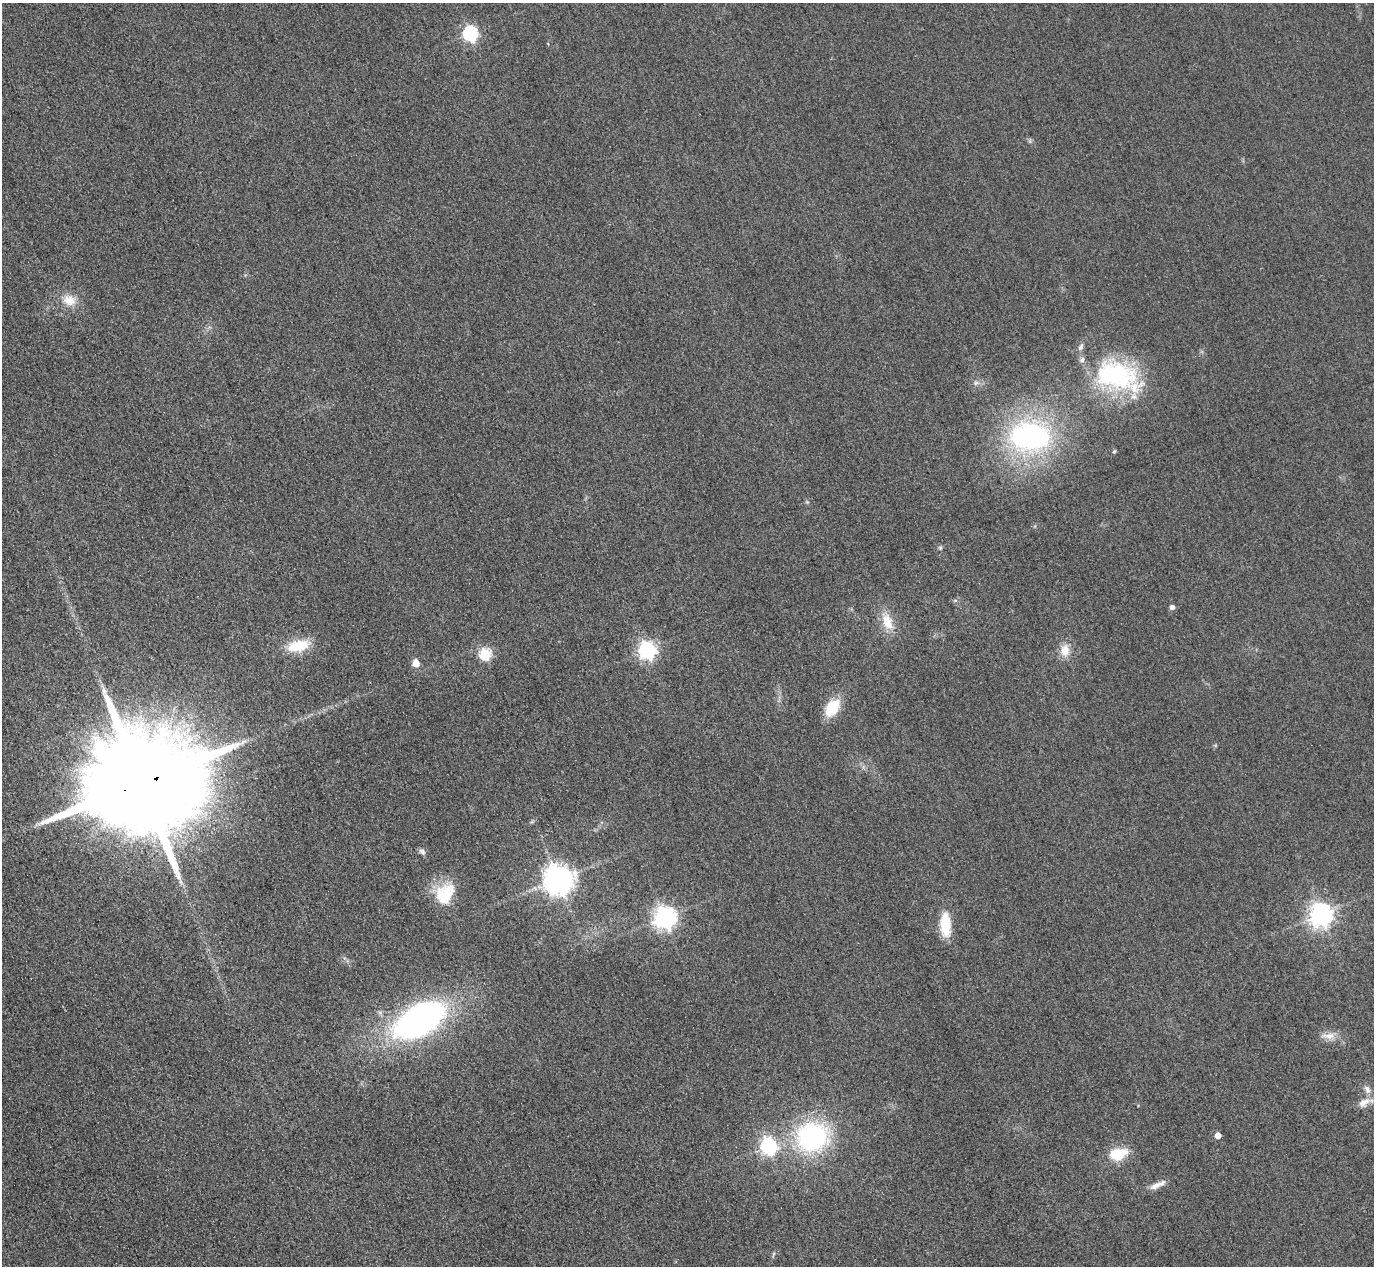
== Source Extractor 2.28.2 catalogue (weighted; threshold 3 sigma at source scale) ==
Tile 7 of 4 x 4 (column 3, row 2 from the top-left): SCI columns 2773-4144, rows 2833-4096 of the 5546 x 5533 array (HDU 1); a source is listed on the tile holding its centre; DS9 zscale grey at full resolution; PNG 1376 x 1268 px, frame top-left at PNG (2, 3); no overlay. Shown black and unused: <1% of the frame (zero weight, under 3 of 4 exposures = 3% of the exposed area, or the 3 px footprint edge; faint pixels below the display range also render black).
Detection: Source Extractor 2.28.2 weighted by HDU 2 'WHT'; one run over the whole footprint, this tile lists its part. Background 0.148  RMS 0.019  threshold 0.0859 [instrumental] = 3 sigma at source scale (4.5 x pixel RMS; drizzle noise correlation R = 1.50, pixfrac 1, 0.05/0.05 arcsec/px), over >= 5 px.
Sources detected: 35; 2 inside a brighter listed object's ellipse — not listed separately; the other 33 listed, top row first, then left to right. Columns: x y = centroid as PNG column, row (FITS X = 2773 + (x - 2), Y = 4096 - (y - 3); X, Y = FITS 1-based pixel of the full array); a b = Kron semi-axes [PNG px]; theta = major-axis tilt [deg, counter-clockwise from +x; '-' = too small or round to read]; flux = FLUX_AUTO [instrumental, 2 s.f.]
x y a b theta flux
470 33 7 6 - 380
69 300 18 14 -22 28
1117 376 61 34 -17 260
976 383 7 6 - 5.4
1030 436 39 27 -4 410
1114 452 5 5 - 2.6
940 548 5 5 - 3
1172 607 5 5 - 7.9
887 622 24 14 -69 37
298 646 28 14 12 54
647 650 7 7 - 680
1065 650 18 12 -87 25
485 654 6 6 - 180
416 663 5 5 - 35
832 708 18 11 56 67
243 742 11 4 32 6.2
141 783 32 22 17 92000
422 852 9 6 -35 6.6
559 880 9 9 - 2900
445 894 29 22 56 71
1321 915 8 7 - 1600
665 918 8 7 - 1300
945 924 29 12 -87 55
419 1020 45 24 30 720
1328 1036 21 8 1 19
1367 1089 12 7 -65 11
1364 1102 16 9 32 17
1218 1135 5 4 - 20
812 1137 33 30 15 290
768 1146 7 6 - 550
1117 1154 20 12 12 59
1157 1185 24 6 25 15
773 1254 6 4 71 2.7
Overlapping masked pixels (flux is a lower limit): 1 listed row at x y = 141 783